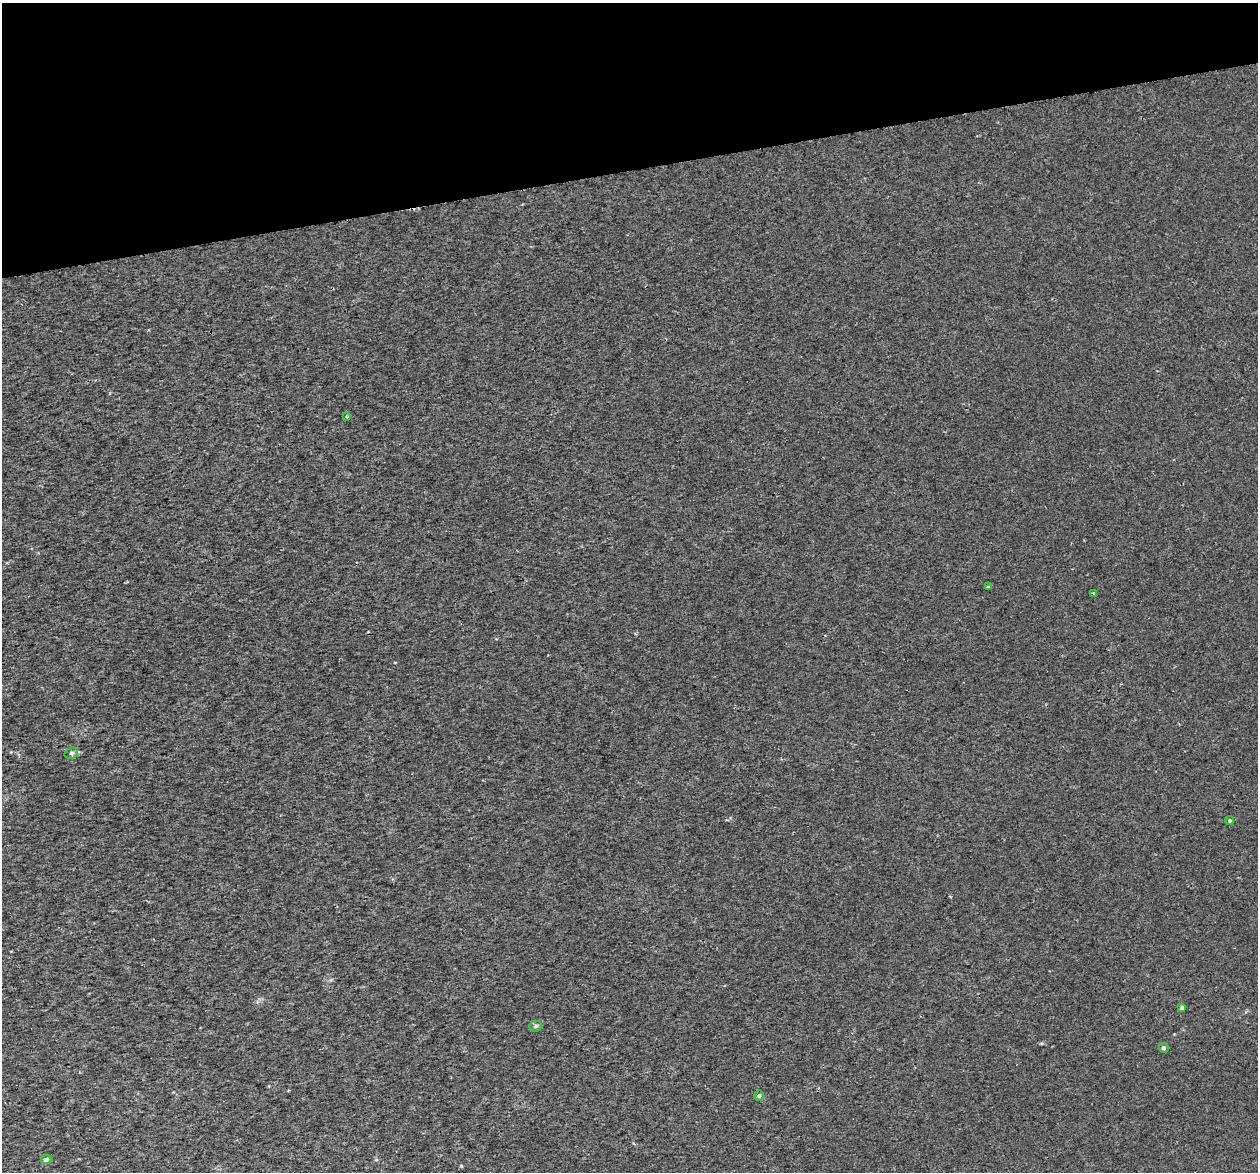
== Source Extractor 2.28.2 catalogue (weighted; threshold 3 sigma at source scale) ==
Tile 3 of 4 x 4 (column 3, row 1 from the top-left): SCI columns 2569-3824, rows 3609-4778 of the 5136 x 4831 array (HDU 1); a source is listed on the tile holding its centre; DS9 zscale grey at full resolution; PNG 1260 x 1174 px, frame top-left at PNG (2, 3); each listed source drawn as its Kron ellipse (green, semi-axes under 4 px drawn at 4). Shown black and unused: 14% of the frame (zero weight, under 2 of 3 exposures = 3% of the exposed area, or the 3 px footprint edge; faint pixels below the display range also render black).
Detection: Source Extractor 2.28.2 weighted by HDU 2 'WHT'; one run over the whole footprint, this tile lists its part. Background 0.00261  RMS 0.0026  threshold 0.0119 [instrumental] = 3 sigma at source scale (4.5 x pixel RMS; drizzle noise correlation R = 1.50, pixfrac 1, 0.0396/0.0396 arcsec/px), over >= 5 px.
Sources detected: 10; all 10 listed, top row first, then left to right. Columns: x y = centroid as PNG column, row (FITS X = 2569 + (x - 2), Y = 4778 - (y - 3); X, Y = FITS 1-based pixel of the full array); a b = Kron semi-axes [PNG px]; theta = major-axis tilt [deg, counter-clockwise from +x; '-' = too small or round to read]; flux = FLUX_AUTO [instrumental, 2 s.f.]
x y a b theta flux
347 417 4 3 - 0.23
988 587 3 3 - 0.31
1093 593 3 2 - 0.19
71 753 7 5 19 0.57
1230 820 4 4 - 0.4
1182 1007 4 4 - 0.58
536 1026 6 5 - 0.46
1164 1048 5 4 - 0.51
759 1096 5 4 - 0.49
46 1160 5 4 - 0.83